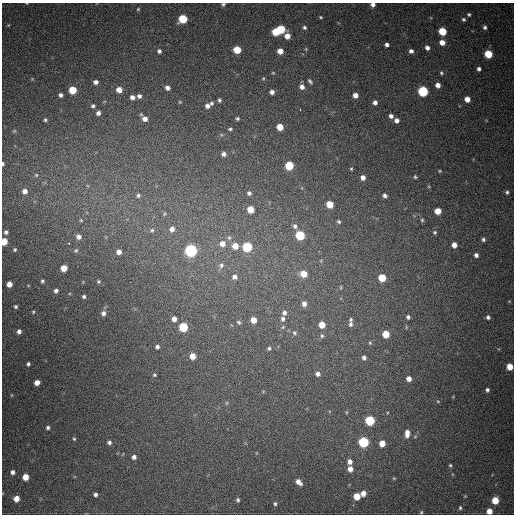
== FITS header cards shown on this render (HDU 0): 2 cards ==
NAXIS1  =                  512
NAXIS2  =                  512

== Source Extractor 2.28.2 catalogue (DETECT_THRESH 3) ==
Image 512 x 512 px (HDU 0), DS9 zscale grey, 1 PNG px = 1 image px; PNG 516 x 516 px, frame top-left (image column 1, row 512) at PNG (2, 3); no overlay
Background 697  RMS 20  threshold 60.2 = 3 sigma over >= 5 px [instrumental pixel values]
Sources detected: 170; all 170 listed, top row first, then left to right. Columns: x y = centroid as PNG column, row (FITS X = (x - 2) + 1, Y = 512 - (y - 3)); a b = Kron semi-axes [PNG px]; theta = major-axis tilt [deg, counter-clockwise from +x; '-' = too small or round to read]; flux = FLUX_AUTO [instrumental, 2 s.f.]
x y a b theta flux
223 4 5 3 - 2200
373 5 4 4 - 4700
138 9 4 4 - 1500
469 14 4 4 - 2100
321 17 4 3 - 1400
183 19 6 5 - 54000
463 19 5 5 - 2500
8 25 5 3 - 1100
304 27 5 4 - 2600
485 27 5 4 - 3100
281 29 5 5 - 43000
442 31 5 5 - 41000
276 32 5 5 - 34000
287 36 6 5 - 12000
442 42 6 5 - 12000
387 45 4 4 - 4000
427 48 5 4 - 5500
306 49 4 4 - 1300
237 50 5 5 - 33000
159 51 5 5 - 3500
280 51 5 5 - 12000
411 51 5 4 - 4500
488 54 5 5 - 42000
479 69 4 4 - 3700
273 73 5 3 - 1200
441 73 5 4 - 2000
263 78 4 4 - 1400
310 81 7 4 -50 2600
96 82 4 4 - 4700
438 85 5 4 - 8000
302 87 6 5 - 7000
167 88 5 5 - 5500
73 90 5 5 - 35000
119 90 6 5 - 14000
423 91 6 5 - 110000
272 92 4 4 - 5400
61 95 4 4 - 3600
355 95 5 5 - 8800
139 96 5 5 - 4400
132 97 5 4 - 5500
467 99 5 4 - 12000
219 100 4 4 - 2500
180 102 4 4 - 1300
375 102 5 5 - 5400
211 103 6 5 - 2800
93 106 4 4 - 2500
207 106 6 5 - 5600
300 110 3 2 - 3700
98 113 5 4 - 4700
391 116 5 5 - 5000
145 119 6 6 - 8200
237 119 4 3 - 2000
45 120 4 3 - 2100
397 120 5 5 - 5900
280 127 5 5 - 19000
230 129 4 3 - 2000
14 131 5 4 - 1400
224 154 5 5 - 4500
3 164 3 2 - 2200
289 166 5 5 - 56000
351 169 4 4 - 1500
440 171 4 4 - 1400
36 175 5 4 - 1500
363 177 6 5 - 6600
415 177 5 4 - 2000
25 191 6 5 - 6800
507 192 5 4 - 2500
249 193 5 5 - 3400
138 195 5 5 - 2900
385 195 5 4 - 3900
330 204 5 5 - 24000
250 209 5 5 - 20000
438 211 5 5 - 17000
164 214 5 4 - 1700
81 220 5 4 - 1600
422 220 5 4 - 1800
339 222 6 5 - 2100
295 226 7 6 - 4200
172 229 7 7 - 6900
152 230 6 5 - 2700
6 232 4 4 - 3200
435 232 4 4 - 2100
300 235 6 5 - 70000
79 237 6 6 - 6200
229 238 7 5 -68 3300
483 239 5 4 - 2700
4 241 5 4 - 25000
69 243 3 2 - 1900
222 244 7 7 - 9900
454 245 5 4 - 8800
235 246 7 6 - 15000
247 247 6 6 - 80000
15 250 4 4 - 1800
76 250 6 5 - 2400
191 250 6 6 - 220000
119 252 5 4 - 7600
476 255 5 4 - 4300
221 265 8 7 - 4900
64 268 5 5 - 17000
303 274 6 6 - 19000
234 277 6 6 - 6400
382 278 5 5 - 35000
42 281 4 3 - 2200
99 281 5 5 - 1900
9 284 5 4 - 9500
341 287 5 3 - 1200
56 291 5 5 - 3800
84 296 4 4 - 2600
509 301 5 3 - 1200
304 304 6 6 - 6400
16 307 4 4 - 2200
33 312 4 4 - 1400
103 313 6 5 - 5000
284 313 7 6 - 4900
408 317 5 5 - 3300
488 317 5 5 - 3400
174 319 5 4 - 6500
283 319 7 6 - 4500
351 319 5 5 - 2000
253 320 5 5 - 13000
239 322 6 5 - 2500
350 324 7 5 68 3600
322 325 5 5 - 17000
183 327 5 5 - 67000
19 331 5 4 - 4900
294 333 7 6 - 3600
386 334 5 5 - 29000
322 336 6 5 - 2500
370 343 5 4 - 1600
157 347 5 4 - 3400
269 348 5 5 - 2300
193 356 5 5 - 15000
364 358 6 5 - 4300
28 364 4 3 - 2600
510 367 5 5 - 19000
318 374 6 5 - 5600
154 375 5 4 - 2100
409 379 5 4 - 7900
37 382 5 4 - 10000
487 390 4 4 - 3100
11 395 5 3 - 1200
438 401 4 3 - 1000
226 403 6 4 71 1600
347 412 6 4 90 1700
370 420 6 5 - 81000
48 427 4 4 - 3000
407 433 9 5 84 9500
74 439 5 3 - 1800
109 442 6 5 - 3700
363 442 6 6 - 120000
382 443 5 5 - 15000
134 457 5 5 - 4700
350 462 6 5 - 6500
450 465 4 4 - 1800
350 469 6 5 - 9300
13 472 5 5 - 4700
25 477 5 5 - 18000
394 478 5 4 - 1400
298 482 7 4 -43 8200
363 493 5 4 - 10000
95 495 4 4 - 3500
357 496 5 5 - 21000
465 496 4 4 - 1200
16 499 5 5 - 12000
238 500 5 4 - 2600
495 500 5 5 - 28000
275 504 5 5 - 2500
460 508 5 4 - 2100
489 511 5 5 - 12000
421 512 5 4 - 1700
At the frame edge (FLAGS 8, measured only in part): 6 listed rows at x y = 223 4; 373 5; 3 164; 4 241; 510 367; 489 511